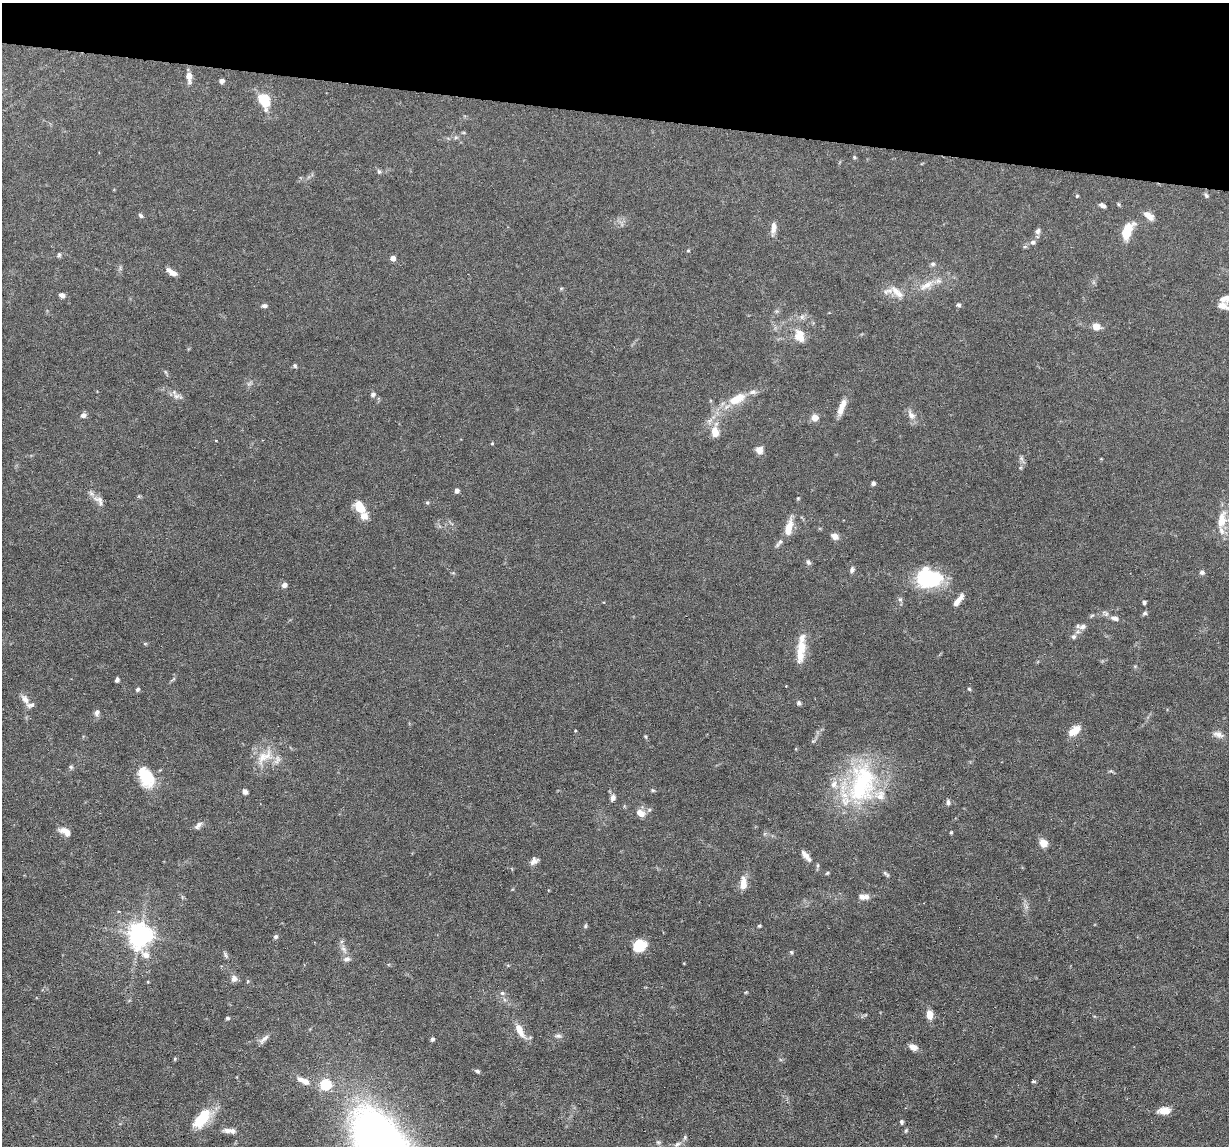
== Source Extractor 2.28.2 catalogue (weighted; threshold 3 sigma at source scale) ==
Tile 2 of 4 x 4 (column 2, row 1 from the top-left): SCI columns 1227-2453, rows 3548-4691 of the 4906 x 4927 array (HDU 1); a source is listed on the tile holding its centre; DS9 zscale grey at full resolution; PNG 1231 x 1148 px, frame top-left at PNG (2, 3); no overlay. Shown black and unused: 10% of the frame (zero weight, under 3 of 6 exposures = <1% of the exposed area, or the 3 px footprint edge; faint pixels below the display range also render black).
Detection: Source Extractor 2.28.2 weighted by HDU 2 'WHT'; one run over the whole footprint, this tile lists its part. Background 0.0968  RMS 0.0042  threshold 0.0172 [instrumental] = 3 sigma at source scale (4.09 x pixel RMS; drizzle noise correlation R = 1.36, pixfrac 0.8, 0.05/0.05 arcsec/px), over >= 5 px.
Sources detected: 138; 16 inside a brighter listed object's ellipse — not listed separately; the other 122 listed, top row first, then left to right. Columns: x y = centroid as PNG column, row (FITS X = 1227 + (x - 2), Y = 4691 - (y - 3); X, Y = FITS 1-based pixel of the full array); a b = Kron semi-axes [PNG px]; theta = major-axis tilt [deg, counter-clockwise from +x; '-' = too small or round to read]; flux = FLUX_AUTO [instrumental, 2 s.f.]
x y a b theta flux
189 76 10 6 -84 3.6
222 81 6 5 - 1.4
264 100 11 7 -64 15
854 157 5 4 - 0.47
379 171 7 5 -68 0.7
1077 196 4 3 - 0.4
1206 196 7 5 -50 0.69
1118 204 6 4 -71 0.41
1102 205 7 4 -21 1.1
140 216 6 5 - 0.73
1149 216 13 7 -38 2.8
773 228 15 7 85 2.4
1128 230 22 10 66 7.7
1038 231 8 6 70 1.1
1032 242 6 6 - 1.1
688 251 5 3 - 0.37
59 255 6 5 - 0.59
393 258 4 4 - 3.6
933 264 7 5 1 0.78
171 272 12 5 -34 2.7
926 285 24 8 31 4.6
897 292 21 9 -43 4.3
62 295 6 5 - 1.5
1226 298 18 8 8 3.8
958 305 6 5 - 0.73
264 306 6 5 - 1
1096 326 7 6 - 4.2
799 336 18 13 -71 5.6
295 366 6 5 - 0.57
753 392 11 6 1 1.5
373 395 6 5 - 0.91
176 396 9 7 14 1.5
739 397 13 10 37 5.3
841 409 18 8 74 3.2
83 415 7 6 - 1.5
911 415 14 8 -60 2.4
815 417 7 7 - 2.9
715 432 11 7 -82 5.4
492 443 5 3 - 0.3
759 450 8 7 - 2.8
873 483 4 4 - 0.91
456 491 4 4 - 2
99 500 18 9 -47 2.7
427 503 5 5 - 0.49
360 506 15 9 -60 6.8
1222 520 23 11 78 7
788 528 18 8 73 6.1
835 536 6 5 - 3
779 542 15 5 52 1.2
808 562 7 5 -61 0.89
852 570 8 5 82 1
1202 572 6 5 - 1
929 579 31 21 0 22
284 585 5 5 - 1.7
900 599 6 5 - 0.74
958 601 16 5 53 3.1
1144 602 5 4 - 0.64
1145 613 7 5 15 0.7
1092 615 6 4 20 0.53
1114 618 10 6 -15 1.9
1083 627 10 7 14 1.8
1074 637 7 6 - 1
800 654 23 10 -87 5.3
1135 666 5 4 - 0.42
173 679 11 2 31 0.52
117 680 5 4 - 0.89
786 686 2 2 - 0.23
137 689 5 5 - 0.76
969 689 6 3 -45 0.45
25 699 15 8 -58 2.4
799 703 6 6 - 0.71
97 712 9 6 70 1.3
1075 730 13 9 66 4
575 731 3 2 - 0.29
1218 734 14 8 -17 2
646 737 6 4 -71 0.43
264 757 28 14 37 7.9
71 767 6 5 - 0.64
146 777 23 17 -67 11
862 783 61 36 79 46
653 790 5 4 - 0.48
245 792 6 5 - 1.5
613 798 8 6 76 1.4
948 802 7 5 -84 0.92
641 813 12 9 -38 2.9
198 825 12 6 48 1.5
65 832 13 7 -28 3
951 832 4 3 - 0.48
1043 843 7 6 - 4.8
806 855 16 7 -40 2.4
533 862 14 6 26 1.7
827 873 5 4 - 0.46
886 874 12 4 -44 0.77
743 883 15 7 90 4.2
866 897 13 7 15 2.2
585 926 5 4 - 0.55
759 926 4 4 - 0.46
139 935 8 7 - 340
276 937 6 5 - 0.81
639 946 13 11 28 8.9
791 952 5 4 - 0.52
347 959 9 7 18 1.5
234 978 10 8 68 1.6
502 993 7 6 - 0.86
930 1015 9 6 -85 3.8
228 1018 5 4 - 0.53
519 1030 17 7 -61 4.9
558 1036 9 5 8 0.99
264 1039 17 5 45 1.7
432 1039 5 4 - 0.76
913 1047 10 7 -25 2.4
477 1071 7 4 -23 0.79
306 1081 10 8 -27 2.2
1033 1082 5 3 - 0.6
325 1084 5 5 - 33
1164 1110 16 8 2 3.5
201 1119 26 13 50 12
901 1122 5 4 - 0.73
906 1130 6 4 45 0.49
229 1131 16 6 -6 2.1
685 1137 5 5 - 0.62
677 1144 10 5 32 1.3
Isophote crosses this tile's border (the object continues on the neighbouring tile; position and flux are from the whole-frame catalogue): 1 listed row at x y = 1226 298